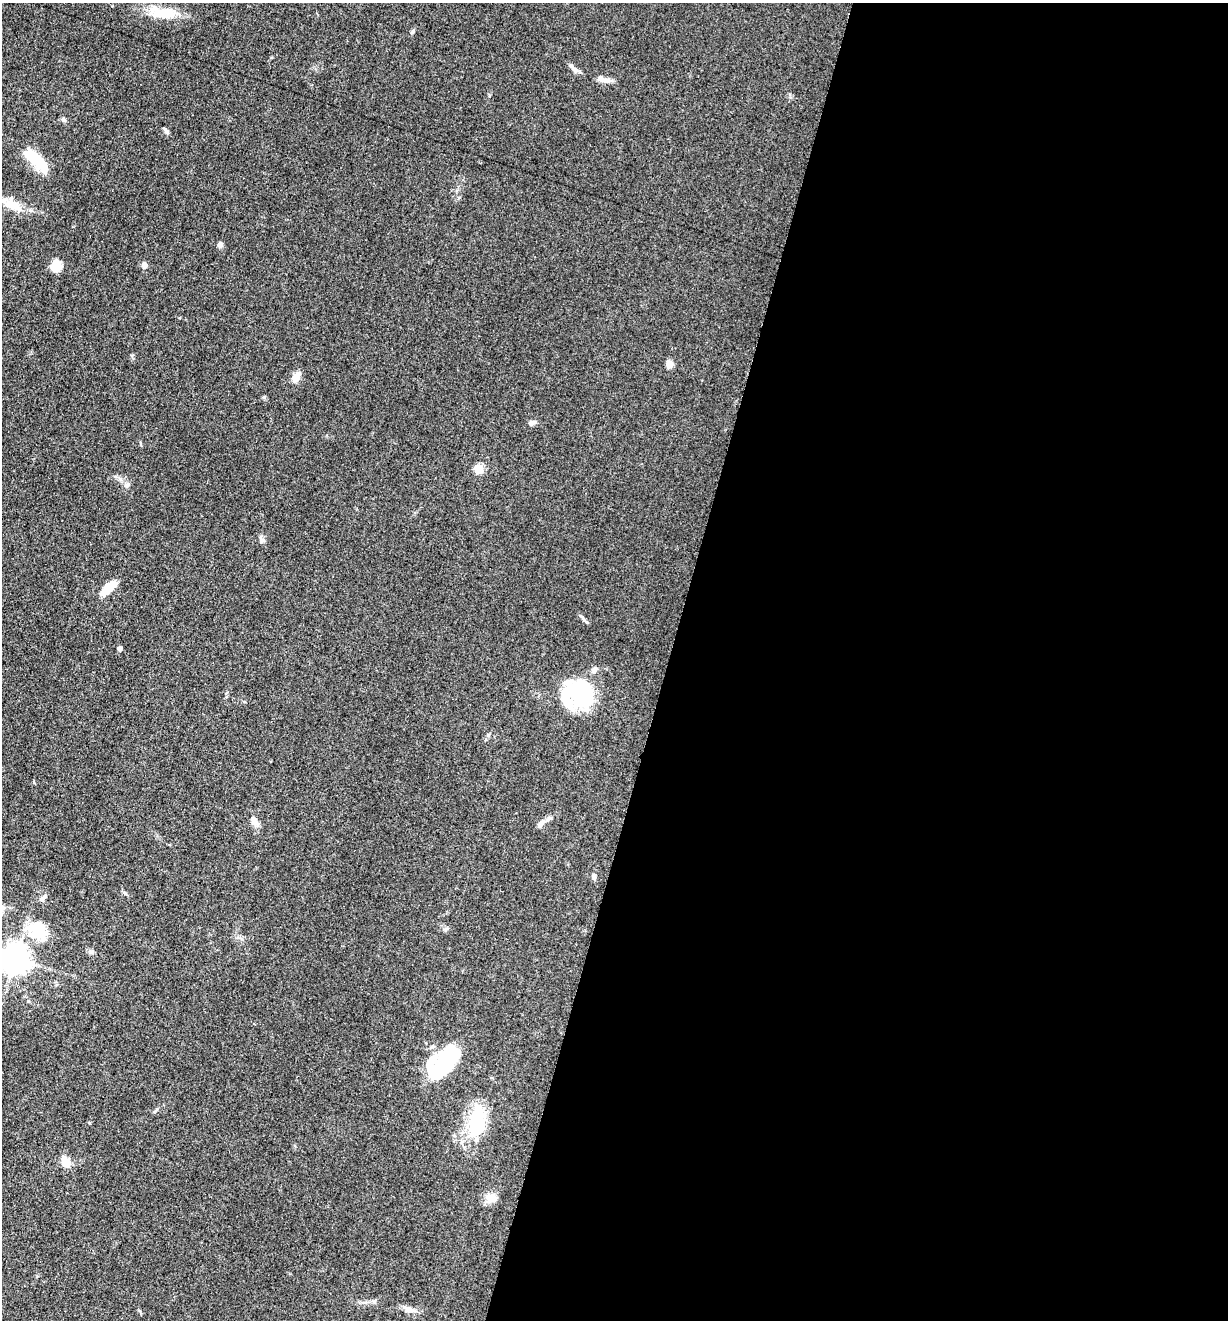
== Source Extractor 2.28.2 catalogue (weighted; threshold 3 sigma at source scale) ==
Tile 12 of 4 x 4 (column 4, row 3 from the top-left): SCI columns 3941-5166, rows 1330-2647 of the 5307 x 5292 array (HDU 1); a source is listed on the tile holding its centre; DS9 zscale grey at full resolution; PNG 1230 x 1322 px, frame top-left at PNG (2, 3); no overlay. Shown black and unused: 46% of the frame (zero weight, under 3 of 5 exposures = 1% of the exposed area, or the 3 px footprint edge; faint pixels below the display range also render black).
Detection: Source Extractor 2.28.2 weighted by HDU 2 'WHT'; one run over the whole footprint, this tile lists its part. Background 0.05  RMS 0.0056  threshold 0.025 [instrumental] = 3 sigma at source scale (4.5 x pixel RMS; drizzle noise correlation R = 1.50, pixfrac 1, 0.05/0.05 arcsec/px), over >= 5 px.
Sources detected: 40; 5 inside a brighter object's white glare — not listed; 2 inside a brighter listed object's ellipse — not listed separately; the other 33 listed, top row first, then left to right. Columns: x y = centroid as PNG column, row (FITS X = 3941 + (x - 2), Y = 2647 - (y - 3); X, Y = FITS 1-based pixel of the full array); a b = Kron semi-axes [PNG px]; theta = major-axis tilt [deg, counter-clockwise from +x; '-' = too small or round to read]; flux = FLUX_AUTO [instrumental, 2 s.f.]
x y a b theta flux
163 13 32 14 -3 14
413 31 7 5 52 1.1
575 70 11 4 -40 1.9
600 78 9 8 - 2.5
63 120 7 5 -44 1.3
166 131 9 4 -52 1.4
36 160 22 15 -55 12
13 206 26 12 -30 9.8
220 245 7 6 - 1.5
144 265 8 7 - 2.2
56 266 14 11 -89 6
669 364 10 7 -81 3
296 377 13 8 65 4.7
531 423 9 6 17 1.8
479 469 5 5 - 23
126 485 8 5 28 1.4
261 540 13 5 -81 1.5
109 588 18 8 44 11
120 649 4 4 - 1.9
579 693 40 24 -82 30
254 821 18 7 -58 3.2
541 823 12 6 56 2.4
594 877 8 5 -79 1.5
42 898 8 6 51 1.6
446 929 7 4 45 0.93
38 931 29 26 2 19
91 952 8 4 0 1.1
15 959 9 8 - 750
444 1063 34 18 51 52
478 1122 38 21 87 29
66 1162 14 10 -59 6.3
491 1198 16 11 -28 5
409 1309 13 8 -15 3.5
Isophote crosses this tile's border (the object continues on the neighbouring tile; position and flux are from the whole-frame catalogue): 1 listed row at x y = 15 959
Unlisted compact peaks at least as high as the median listed source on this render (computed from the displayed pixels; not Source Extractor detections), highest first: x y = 89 1123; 125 893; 28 1001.